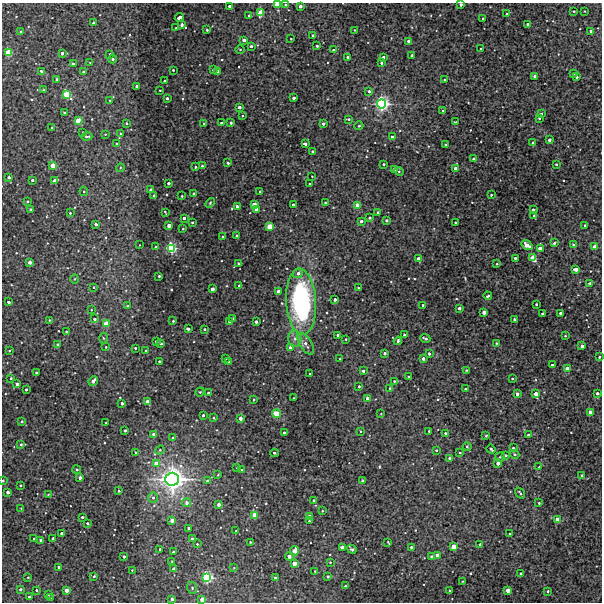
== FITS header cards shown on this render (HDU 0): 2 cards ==
NAXIS1  =                  600 / Width of image
NAXIS2  =                  600 / Height of image

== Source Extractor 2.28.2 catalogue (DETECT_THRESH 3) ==
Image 600 x 600 px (HDU 0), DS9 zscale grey, 1 PNG px = 1 image px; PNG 604 x 604 px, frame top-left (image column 1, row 600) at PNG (2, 3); each listed source drawn as its Kron ellipse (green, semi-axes under 4 px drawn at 4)
Background 142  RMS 0.65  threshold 1.95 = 3 sigma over >= 5 px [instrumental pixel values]
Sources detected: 350; all 350 listed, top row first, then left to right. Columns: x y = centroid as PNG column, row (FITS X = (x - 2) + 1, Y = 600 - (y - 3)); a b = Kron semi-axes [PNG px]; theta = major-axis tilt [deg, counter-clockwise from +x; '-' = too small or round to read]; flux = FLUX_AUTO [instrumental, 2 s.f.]
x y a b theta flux
285 4 4 3 - 48
461 4 3 3 - 150
277 5 3 3 - 1800
229 6 3 3 - 100
300 6 3 3 - 290
574 11 3 2 - 36
584 11 3 2 - 25
261 13 4 3 - 2400
507 14 3 3 - 110
249 16 3 3 - 47
179 17 4 3 - 210
483 18 3 2 - 36
93 23 3 3 - 110
528 24 3 3 - 78
182 25 3 3 - 150
176 28 2 2 - 33
207 30 3 3 - 54
354 30 3 2 - 26
21 31 4 3 - 36
591 31 3 3 - 260
313 35 3 3 - 62
291 39 2 2 - 31
244 40 3 3 - 290
409 41 3 3 - 310
251 46 3 3 - 88
317 46 3 3 - 66
240 49 5 3 - 48
481 49 3 3 - 55
333 50 3 3 - 66
8 53 4 3 - 3300
62 53 3 3 - 200
110 54 3 3 - 49
412 56 3 3 - 180
348 57 3 3 - 180
383 57 3 3 - 140
113 59 4 3 - 84
90 62 3 2 - 26
381 63 4 4 - 68
73 64 3 3 - 130
173 70 3 3 - 61
213 70 3 3 - 99
41 71 4 3 - 60
84 72 3 3 - 99
218 72 3 3 - 820
573 73 3 3 - 110
535 76 3 3 - 270
576 77 4 3 - 140
57 79 3 2 - 61
444 80 3 3 - 64
164 81 2 2 - 38
137 86 3 3 - 130
44 90 3 3 - 34
160 90 3 2 - 31
369 91 4 3 - 120
67 95 4 4 - 3900
167 98 3 3 - 130
294 98 3 3 - 160
110 100 4 3 - 33
381 104 4 4 - 19000
239 107 3 3 - 320
443 111 4 3 - 57
64 113 3 2 - 39
541 114 3 3 - 60
242 116 3 2 - 41
539 118 3 2 - 30
348 119 4 2 - 46
78 120 4 3 - 860
456 122 3 2 - 41
127 123 4 3 - 50
221 123 3 3 - 45
231 123 3 3 - 98
204 124 3 3 - 74
323 124 3 3 - 120
359 126 4 4 - 47
52 128 3 3 - 43
83 132 3 2 - 51
120 133 4 4 - 54
105 134 3 2 - 25
87 136 5 3 - 82
392 137 3 3 - 220
549 140 3 3 - 120
533 143 4 3 - 64
116 144 3 2 - 49
305 144 3 3 - 160
445 145 3 3 - 80
312 151 3 3 - 60
474 159 3 3 - 410
228 163 3 3 - 75
384 164 3 3 - 70
556 164 3 2 - 58
53 166 3 3 - 1900
202 166 3 3 - 66
195 167 3 3 - 65
120 168 4 3 - 42
455 168 3 3 - 290
394 169 3 3 - 320
399 171 5 4 - 63
312 176 2 2 - 28
9 177 3 3 - 130
32 180 3 3 - 100
55 181 4 3 - 390
168 183 3 3 - 160
310 184 2 2 - 32
151 190 3 3 - 200
84 191 5 4 - 55
260 192 3 3 - 130
194 193 3 3 - 58
154 195 3 3 - 110
491 195 2 2 - 38
182 196 2 2 - 36
27 201 3 3 - 50
210 203 5 3 - 47
325 203 3 3 - 42
254 205 3 3 - 1200
293 205 3 3 - 64
237 206 3 3 - 220
357 206 3 3 - 1200
31 209 3 3 - 91
256 209 3 3 - 210
533 210 3 3 - 150
165 212 4 2 - 44
378 212 3 3 - 41
70 213 3 3 - 48
534 216 4 3 - 45
184 218 3 3 - 170
370 218 4 3 - 79
386 220 3 3 - 110
361 221 3 3 - 180
192 222 3 2 - 49
455 222 3 3 - 64
96 224 3 3 - 120
169 225 3 3 - 600
585 225 3 3 - 42
270 227 3 3 - 2300
183 229 3 2 - 39
237 235 3 3 - 66
223 237 3 3 - 110
554 243 4 3 - 94
139 245 2 2 - 21
527 245 6 4 -37 580
573 245 3 3 - 100
156 247 3 3 - 90
595 247 3 3 - 690
171 248 4 4 - 8600
540 248 3 3 - 390
515 258 3 3 - 75
533 258 4 3 - 2100
418 259 3 3 - 270
30 262 3 3 - 280
239 263 3 3 - 91
497 264 3 2 - 33
576 269 4 3 - 380
298 273 5 5 - 180
159 276 3 3 - 75
75 279 5 3 - 38
590 283 4 3 - 60
239 285 3 2 - 30
94 287 3 3 - 38
358 288 3 2 - 43
212 289 3 3 - 420
278 291 3 3 - 340
488 296 4 2 - 71
335 299 3 3 - 190
8 302 3 3 - 120
301 302 33 15 -87 7400
536 304 3 2 - 51
423 305 3 3 - 140
127 306 4 3 - 37
459 308 3 3 - 170
91 310 3 2 - 30
484 312 3 3 - 450
542 313 3 3 - 86
560 313 3 3 - 120
95 319 4 3 - 88
233 319 3 3 - 89
514 319 3 3 - 92
49 320 2 2 - 33
173 321 3 3 - 40
229 322 3 3 - 120
256 322 3 3 - 170
106 324 4 4 - 2300
188 329 3 3 - 160
204 329 3 3 - 71
66 331 3 3 - 42
338 335 3 3 - 79
404 335 3 3 - 81
565 336 4 3 - 38
103 338 5 3 - 54
425 338 5 3 - 110
295 339 8 6 89 190
346 339 2 2 - 35
156 341 4 3 - 140
398 341 4 3 - 93
161 343 3 3 - 78
496 343 3 2 - 43
57 344 4 3 - 47
306 344 12 6 -57 250
582 346 3 3 - 210
106 347 3 3 - 31
135 348 3 3 - 48
290 348 3 3 - 240
9 351 3 2 - 31
146 351 3 3 - 140
385 353 3 3 - 120
429 354 3 3 - 110
599 357 4 3 - 57
226 358 3 3 - 120
340 359 2 2 - 34
423 359 3 3 - 140
159 361 3 3 - 95
229 362 3 3 - 100
552 365 3 3 - 58
567 369 3 3 - 620
466 370 3 2 - 37
363 371 3 3 - 98
36 372 3 2 - 52
310 374 3 3 - 53
408 377 3 2 - 31
11 378 3 3 - 54
512 379 3 3 - 45
93 381 5 3 - 280
394 381 3 2 - 43
17 384 3 3 - 220
359 386 3 3 - 75
390 388 3 3 - 40
465 389 3 3 - 86
26 390 3 3 - 79
200 392 4 4 - 45
208 393 3 3 - 71
597 393 3 3 - 150
517 394 3 3 - 180
536 394 4 3 - 670
294 398 2 2 - 26
368 399 3 3 - 510
254 400 3 3 - 57
148 402 3 3 - 310
122 403 3 3 - 140
590 412 3 3 - 730
277 414 4 3 - 2700
381 414 4 3 - 30
203 415 3 3 - 110
214 418 4 3 - 54
240 418 3 3 - 290
22 421 3 3 - 77
106 423 2 2 - 35
125 430 3 3 - 120
360 431 4 2 - 33
429 431 3 3 - 49
284 433 3 3 - 140
445 433 3 3 - 68
154 434 3 3 - 280
528 435 3 2 - 44
486 436 4 3 - 53
173 437 4 4 - 61
21 444 4 3 - 65
467 447 4 3 - 51
513 448 3 3 - 62
491 449 4 3 - 100
160 450 5 4 - 50
436 450 3 3 - 58
135 452 3 2 - 33
274 453 4 3 - 65
460 453 3 3 - 38
514 454 5 4 - 79
505 455 3 3 - 91
500 457 5 4 - 52
450 458 3 3 - 130
156 463 3 3 - 650
498 463 3 3 - 280
539 467 3 3 - 35
237 468 3 3 - 32
77 470 4 4 - 63
242 470 3 3 - 43
218 475 3 2 - 31
582 476 3 3 - 100
80 477 3 3 - 190
172 479 7 6 - 40000
3 481 3 2 - 45
207 481 4 3 - 81
362 481 3 3 - 53
20 486 3 3 - 56
119 491 3 3 - 51
8 492 3 3 - 230
520 493 6 3 -55 74
48 495 4 2 - 29
153 498 5 4 - 110
314 500 3 3 - 110
187 503 4 4 - 180
539 503 3 3 - 47
219 505 3 3 - 280
21 508 2 2 - 26
322 511 3 2 - 31
254 515 3 3 - 1200
309 516 3 3 - 200
82 517 3 3 - 84
172 520 4 4 - 190
557 520 3 3 - 750
309 521 3 3 - 51
87 523 3 3 - 73
189 528 3 3 - 240
236 531 3 2 - 35
62 534 3 3 - 210
510 534 2 2 - 35
53 538 3 3 - 66
34 539 3 3 - 87
192 539 3 3 - 150
41 540 3 3 - 440
250 542 2 2 - 29
388 542 3 2 - 36
197 544 3 2 - 35
480 544 3 3 - 71
342 547 3 3 - 310
411 547 3 3 - 73
453 547 3 3 - 1600
160 549 3 3 - 85
352 549 5 3 - 88
294 551 5 3 - 810
173 552 3 3 - 100
437 555 3 3 - 350
289 556 4 3 - 430
124 557 3 3 - 85
432 557 3 3 - 120
172 561 2 2 - 34
330 562 2 2 - 37
294 563 3 3 - 1000
58 567 3 2 - 62
234 568 3 2 - 28
174 569 3 3 - 420
132 570 2 2 - 32
315 571 2 2 - 25
521 573 3 3 - 84
94 576 3 3 - 51
328 576 3 3 - 79
28 577 2 2 - 40
207 578 4 4 - 9100
275 578 3 3 - 75
463 581 2 2 - 26
345 586 3 3 - 43
192 588 6 5 - 64
20 589 4 3 - 86
36 590 3 2 - 50
67 590 3 3 - 500
508 590 3 3 - 580
450 591 3 2 - 37
548 591 3 3 - 59
48 594 4 2 - 39
29 597 3 3 - 160
50 597 2 2 - 30
172 599 3 3 - 150
202 600 3 3 - 760
At the frame edge (FLAGS 8, measured only in part): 6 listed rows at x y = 285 4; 461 4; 277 5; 599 357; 3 481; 202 600

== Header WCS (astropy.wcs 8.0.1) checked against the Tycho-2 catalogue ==
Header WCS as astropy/WCSLIB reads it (CRVAL/CRPIX/CD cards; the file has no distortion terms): RA---TAN/DEC--TAN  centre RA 07:16:38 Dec -62:21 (109.16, -62.34 deg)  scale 2 arcsec/px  FOV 20.0' x 20.0'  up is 0 deg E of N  parity normal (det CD < 0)
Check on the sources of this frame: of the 60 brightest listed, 7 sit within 2.4 arcsec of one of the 7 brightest Tycho-2 stars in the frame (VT <= 12.20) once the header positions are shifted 0.31 arcsec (0.12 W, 0.29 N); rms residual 0.79 arcsec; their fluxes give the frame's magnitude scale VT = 20.60 - 2.5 log10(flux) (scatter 0.39 mag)
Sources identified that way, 7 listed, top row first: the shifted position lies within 2.4 arcsec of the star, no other Tycho-2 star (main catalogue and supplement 1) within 4.8 arcsec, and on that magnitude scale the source's flux lands within +1.5 / -3 mag of the star's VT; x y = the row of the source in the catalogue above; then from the Tycho-2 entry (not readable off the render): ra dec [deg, ICRS J2000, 3 dp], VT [Tycho-2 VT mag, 2 dp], TYC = Tycho-2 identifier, HIP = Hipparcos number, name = IAU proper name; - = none
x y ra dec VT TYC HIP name
277 5 109.186 -62.178 12.08 8913-179-1 - -
8 53 109.506 -62.205 11.70 8913-141-1 - -
67 95 109.437 -62.228 11.33 8913-182-1 - -
381 104 109.062 -62.233 10.77 8913-240-1 - -
270 227 109.195 -62.302 12.20 8913-411-1 - -
172 479 109.312 -62.442 9.89 8913-570-1 - -
207 578 109.271 -62.497 11.65 8913-900-1 - -